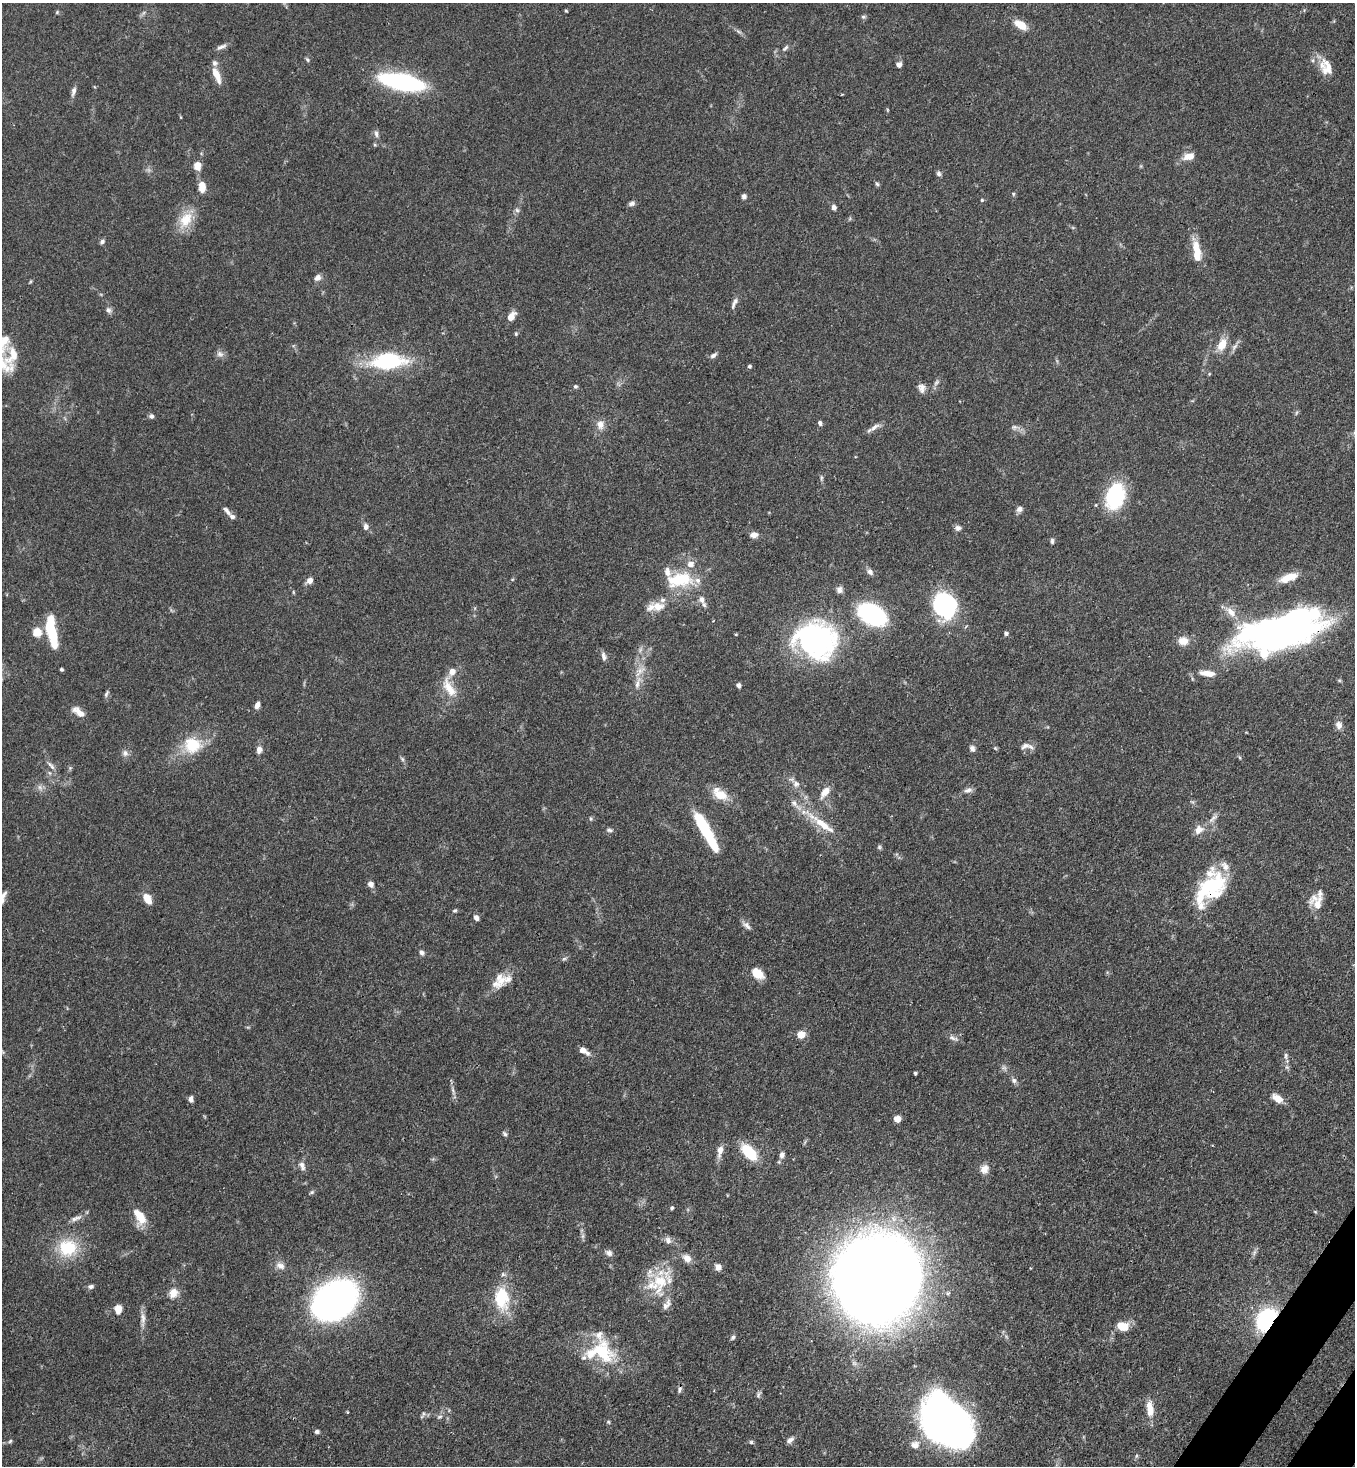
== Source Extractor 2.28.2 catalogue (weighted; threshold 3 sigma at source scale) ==
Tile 6 of 4 x 4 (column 2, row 2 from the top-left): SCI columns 1717-3069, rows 2990-4453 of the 5999 x 5977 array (HDU 1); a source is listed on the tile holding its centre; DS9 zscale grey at full resolution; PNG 1357 x 1468 px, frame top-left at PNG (2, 3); no overlay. Shown black and unused: <1% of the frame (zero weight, under 3 of 4 exposures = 7% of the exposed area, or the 3 px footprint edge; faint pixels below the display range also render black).
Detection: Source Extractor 2.28.2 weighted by HDU 2 'WHT'; one run over the whole footprint, this tile lists its part. Background 0.0905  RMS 0.0038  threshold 0.017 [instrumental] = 3 sigma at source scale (4.5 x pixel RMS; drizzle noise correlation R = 1.50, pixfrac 1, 0.05/0.05 arcsec/px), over >= 5 px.
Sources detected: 207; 2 too faint to see at this stretch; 5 inside a brighter object's white glare — not listed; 25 inside a brighter listed object's ellipse — not listed separately; the other 175 listed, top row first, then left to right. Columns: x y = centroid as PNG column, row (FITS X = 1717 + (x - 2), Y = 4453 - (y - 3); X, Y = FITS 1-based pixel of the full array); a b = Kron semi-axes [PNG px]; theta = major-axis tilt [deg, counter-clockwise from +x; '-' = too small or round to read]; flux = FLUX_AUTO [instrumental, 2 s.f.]
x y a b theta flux
566 11 4 3 - 0.39
57 12 5 4 - 0.42
863 17 7 5 -2 0.7
1020 25 14 8 -32 5.7
739 32 7 4 -20 0.7
221 47 15 5 22 1.6
785 48 10 5 43 0.92
307 60 7 4 -53 0.6
899 64 5 5 - 1.7
1326 67 23 16 -66 6.2
216 75 18 7 -68 5.1
402 82 33 11 -11 73
73 91 12 6 78 1.5
376 134 9 6 -74 1.2
375 145 5 3 - 0.41
1189 156 12 7 16 4.1
197 166 9 7 85 3.7
939 174 7 5 -48 0.89
877 184 5 5 - 0.64
202 186 13 8 -86 4.1
1013 194 5 4 - 0.44
744 196 5 4 - 1.3
982 200 4 4 - 0.45
631 204 8 6 13 1.2
834 207 7 6 - 1.2
517 210 7 5 -44 0.86
186 220 25 16 61 8.3
102 241 6 5 - 1.1
1196 249 23 10 -74 7.1
317 278 10 8 39 1.7
734 303 18 5 65 1.6
108 310 9 7 -47 1.3
511 317 9 6 52 4.3
516 334 5 4 - 0.46
1222 345 14 9 64 5.6
220 354 10 8 -17 1.5
12 355 40 13 69 8.6
713 355 9 5 34 1.1
387 361 31 14 5 37
749 366 5 4 - 0.71
1209 374 5 3 - 0.34
936 382 10 6 46 1.1
575 386 5 4 - 0.66
922 388 12 9 -76 2.1
1296 413 6 4 71 0.54
151 416 6 6 - 0.91
820 423 6 5 - 0.91
600 425 11 9 -89 2.9
875 427 15 6 36 2
1014 427 8 6 0 1.1
821 478 6 4 72 0.56
1115 496 30 20 73 25
1019 509 8 7 - 1.5
227 511 14 6 -50 1.5
366 527 7 6 - 1.7
958 528 8 7 - 1.3
754 535 8 6 -1 2.4
1052 541 8 4 -84 0.73
870 572 10 7 -56 1.4
1289 577 21 8 18 6.4
512 579 5 3 - 0.32
310 580 8 6 36 2.2
680 580 38 19 8 17
839 590 8 8 - 1.6
293 592 6 3 -72 0.39
702 600 11 8 -69 2.2
944 606 29 24 -56 37
658 607 18 13 -4 4.9
1231 612 16 9 -46 4
872 614 23 14 -29 50
1284 630 82 31 14 180
51 631 27 8 -79 23
37 632 10 10 - 4.4
1006 633 5 5 - 0.81
736 634 4 3 - 0.33
816 640 46 39 -20 70
1183 641 13 10 -1 3.8
604 656 11 6 -76 1.4
61 669 3 3 - 0.63
452 672 9 7 39 2.8
1207 673 19 7 -7 4
637 683 19 6 76 3.5
739 685 5 5 - 1.2
449 688 29 11 -60 7.1
106 694 10 4 65 0.82
257 705 8 5 68 1.8
79 712 17 8 -38 3.3
1339 725 10 8 -75 2
192 745 23 20 -4 13
1025 746 11 7 30 1.5
972 748 8 6 -69 1.2
259 750 7 6 - 2.1
125 753 9 8 - 1.5
402 759 7 5 -60 0.7
51 765 15 5 -48 1.5
70 768 5 5 - 0.53
50 773 6 4 -70 0.56
796 784 8 8 - 1.7
968 790 12 6 18 1.5
825 792 18 8 54 3.6
720 795 19 11 -18 6.4
1213 818 12 5 46 1.5
591 819 6 3 -71 0.45
820 822 56 8 -38 9.2
703 827 42 10 -60 21
610 830 9 5 -2 0.86
1199 830 12 10 51 3
879 847 6 6 - 0.61
371 884 7 6 - 1.8
1213 886 34 29 69 24
147 899 10 7 -61 5.3
1318 903 19 16 73 5.5
455 910 6 4 7 0.55
476 918 6 5 - 1.5
747 925 12 7 -43 1.7
422 953 6 5 - 1.2
564 959 6 4 19 0.61
757 973 13 9 -40 6.5
501 980 16 11 54 4
801 1035 5 5 - 11
952 1038 10 5 -25 1.2
583 1051 9 5 -31 3.9
1286 1056 10 5 -89 1.1
1287 1067 6 6 - 0.8
1004 1068 7 5 -33 0.87
915 1073 4 3 - 0.51
1014 1081 7 7 - 1.1
453 1091 11 4 -68 1.1
1277 1098 11 6 -34 5
191 1099 8 5 -88 1.3
897 1119 5 5 - 4.4
505 1134 8 5 -46 0.72
720 1151 17 7 78 2.9
749 1152 19 10 -47 13
782 1155 7 6 - 1.5
302 1166 13 7 -66 1.7
984 1169 12 9 60 2.7
312 1192 7 4 27 0.61
672 1208 5 4 - 0.74
1315 1212 6 3 -20 0.39
141 1217 19 12 89 5.8
76 1218 18 6 21 2
582 1236 7 4 89 0.89
668 1241 11 7 -72 1.7
68 1248 26 23 12 15
1254 1252 10 3 69 0.91
609 1253 10 7 -31 1.5
687 1258 10 8 -46 3.2
280 1266 14 8 -29 2.4
718 1267 7 6 - 2.2
877 1279 57 54 87 1100
660 1282 38 21 88 16
91 1286 8 5 9 1
173 1293 14 12 54 3.6
501 1298 31 22 -72 15
335 1300 29 22 36 200
118 1309 8 7 - 3.6
143 1318 17 7 -87 2.3
1266 1320 18 12 55 41
1123 1326 14 10 -15 5.1
733 1337 7 5 46 0.79
600 1352 41 29 -5 23
679 1389 8 5 78 1.1
758 1395 10 5 64 0.94
1150 1409 20 8 -82 5
423 1415 11 4 63 0.74
439 1417 8 5 8 0.87
608 1422 5 4 - 0.49
950 1424 46 32 -26 190
317 1431 5 4 - 0.92
790 1440 10 6 37 1.5
10 1441 6 4 47 0.57
751 1442 5 5 - 0.6
915 1445 13 11 10 3.2
1136 1456 6 4 89 0.57
Overlapping masked pixels (flux is a lower limit): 4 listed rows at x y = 1284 630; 1213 886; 1266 1320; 950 1424